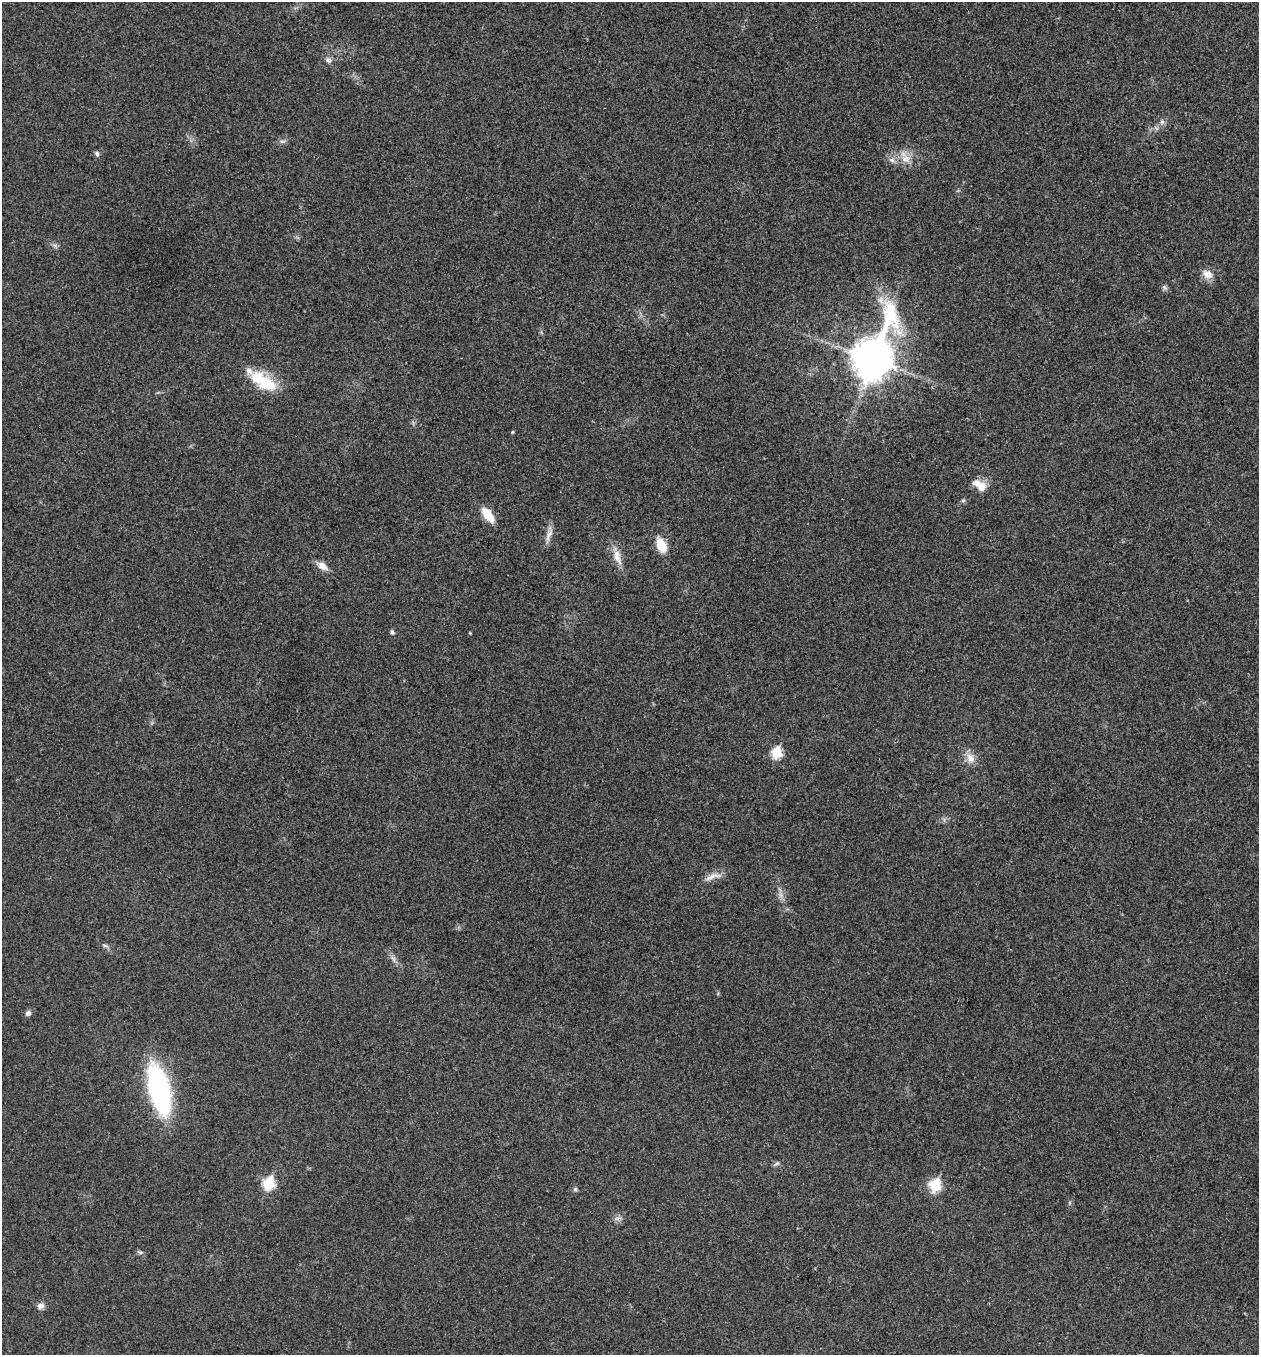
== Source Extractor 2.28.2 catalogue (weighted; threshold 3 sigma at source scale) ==
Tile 6 of 4 x 4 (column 2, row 2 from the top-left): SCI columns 1395-2651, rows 2713-4065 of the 5434 x 5422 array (HDU 1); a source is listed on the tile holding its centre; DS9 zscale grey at full resolution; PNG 1261 x 1357 px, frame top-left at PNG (2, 2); no overlay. Shown black and unused: <1% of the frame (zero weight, under 3 of 4 exposures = <1% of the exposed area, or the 3 px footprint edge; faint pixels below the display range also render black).
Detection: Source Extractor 2.28.2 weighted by HDU 2 'WHT'; one run over the whole footprint, this tile lists its part. Background 0.0243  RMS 0.0053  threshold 0.0238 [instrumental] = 3 sigma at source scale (4.5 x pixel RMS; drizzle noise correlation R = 1.50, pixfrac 1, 0.05/0.05 arcsec/px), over >= 5 px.
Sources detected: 34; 1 inside a brighter listed object's ellipse — not listed separately; the other 33 listed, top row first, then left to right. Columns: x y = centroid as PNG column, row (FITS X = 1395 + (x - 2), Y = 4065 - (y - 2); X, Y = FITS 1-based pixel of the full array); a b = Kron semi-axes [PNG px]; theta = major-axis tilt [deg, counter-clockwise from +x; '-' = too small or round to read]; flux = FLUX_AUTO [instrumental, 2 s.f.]
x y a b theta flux
328 60 9 7 -43 1.9
1162 122 7 6 - 1.5
282 141 9 4 8 1.3
97 154 7 6 - 1.3
906 159 15 11 -26 6.7
892 160 8 7 - 2.2
1208 274 15 11 -29 4.7
1164 287 8 5 -45 1.2
872 358 22 13 69 1200
263 381 39 17 -32 21
512 432 4 4 - 0.58
980 485 20 11 -32 6.6
963 500 6 5 - 0.92
488 515 15 8 -52 12
548 535 19 7 68 3.7
661 545 13 8 -66 13
617 557 24 9 -73 6.3
322 566 13 8 -33 4.7
392 632 5 5 - 1.4
776 753 6 6 - 30
970 758 14 10 -59 5.1
711 877 22 7 31 4.3
105 945 10 4 -11 1.1
393 959 12 5 -59 2.1
28 1013 7 6 - 1.7
159 1090 35 14 -76 130
777 1163 9 5 35 1.1
268 1183 7 6 - 34
935 1185 7 6 - 37
575 1189 5 5 - 1.1
617 1218 9 4 8 1.5
140 1252 6 4 -18 0.95
40 1306 8 7 - 2.8